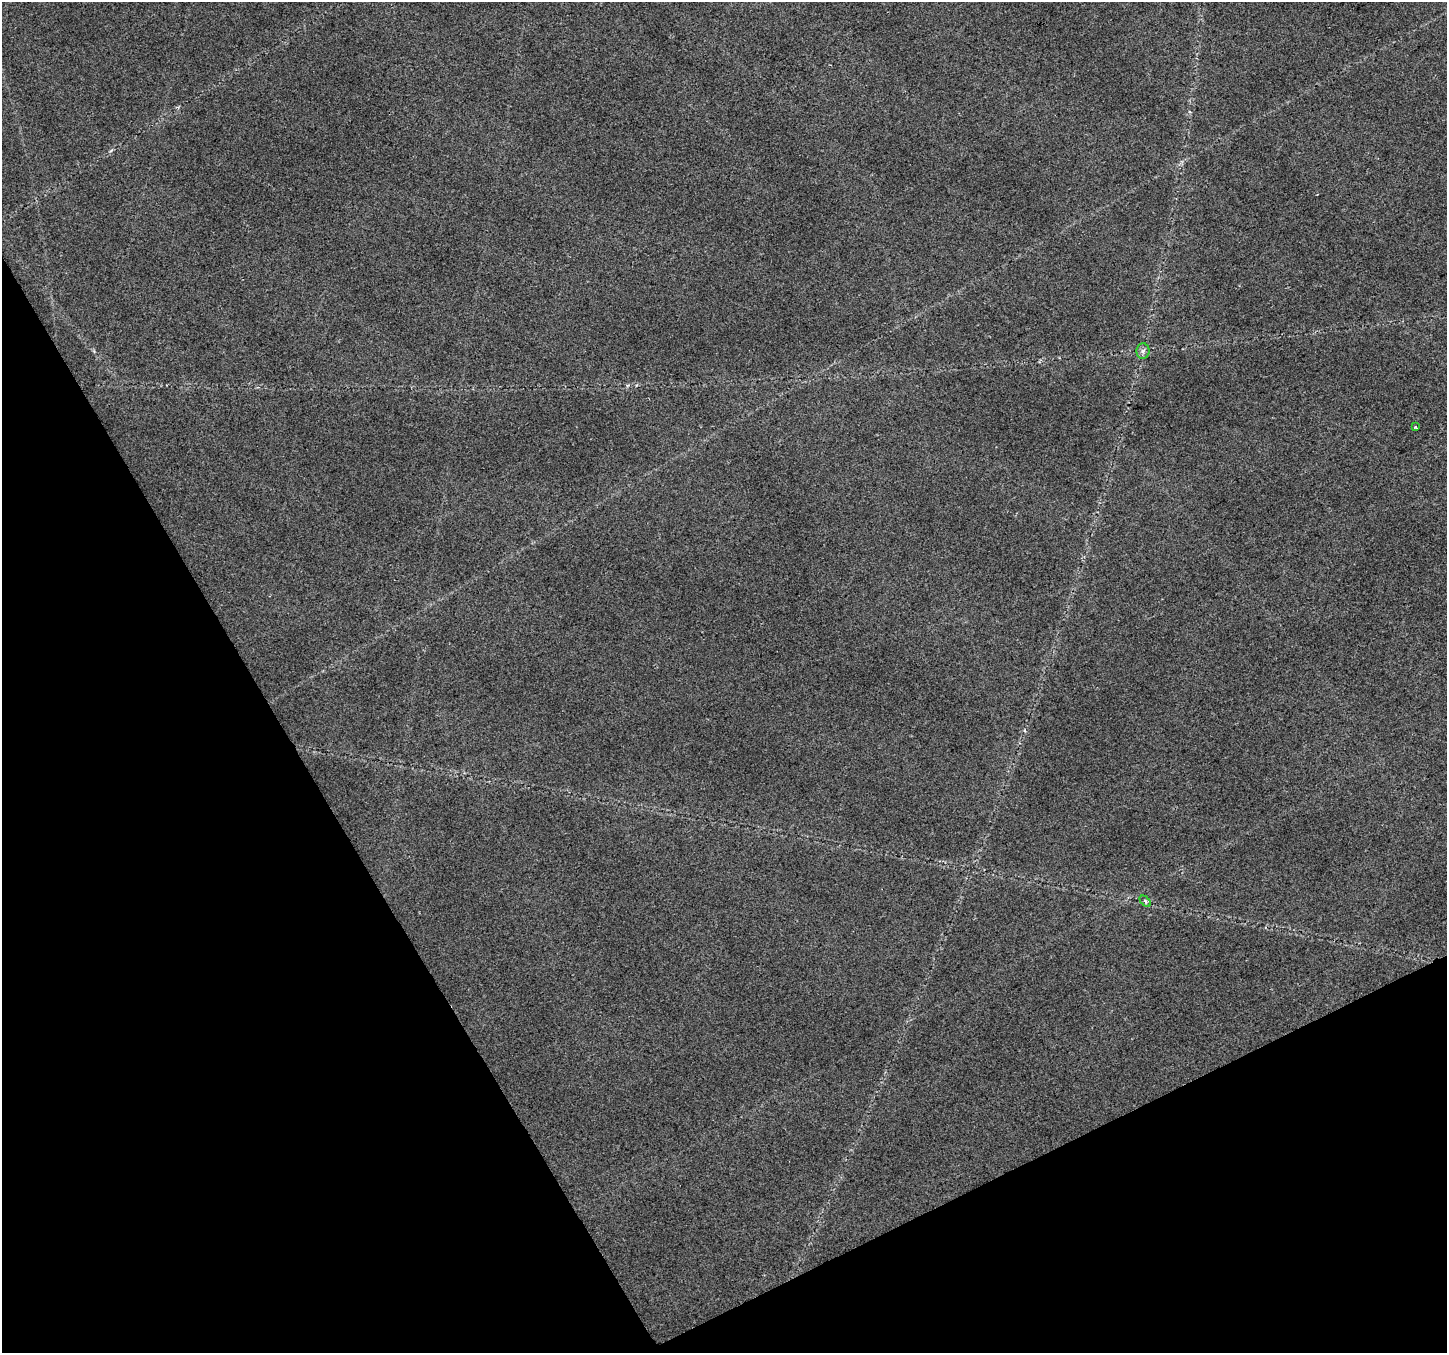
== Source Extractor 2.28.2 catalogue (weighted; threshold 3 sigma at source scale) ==
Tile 14 of 4 x 4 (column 2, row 4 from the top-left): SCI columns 1448-2892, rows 163-1513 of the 5783 x 5668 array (HDU 1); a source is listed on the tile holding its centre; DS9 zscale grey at full resolution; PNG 1449 x 1355 px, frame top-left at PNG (2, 2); each listed source drawn as its Kron ellipse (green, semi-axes under 4 px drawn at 4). Shown black and unused: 27% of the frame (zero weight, under 2 of 3 exposures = <1% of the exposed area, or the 3 px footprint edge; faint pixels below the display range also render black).
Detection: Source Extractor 2.28.2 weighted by HDU 2 'WHT'; one run over the whole footprint, this tile lists its part. Background 0.0539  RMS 0.0093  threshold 0.0421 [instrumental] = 3 sigma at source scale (4.5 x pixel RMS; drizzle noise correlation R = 1.50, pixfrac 1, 0.0396/0.0396 arcsec/px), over >= 5 px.
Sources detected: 3; all 3 listed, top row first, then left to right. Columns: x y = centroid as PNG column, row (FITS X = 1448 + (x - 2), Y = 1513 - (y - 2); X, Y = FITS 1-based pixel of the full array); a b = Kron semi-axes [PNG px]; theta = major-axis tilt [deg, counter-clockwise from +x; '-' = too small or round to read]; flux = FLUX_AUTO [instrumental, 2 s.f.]
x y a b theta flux
1143 351 8 6 89 3.2
1415 427 3 3 - 1.1
1145 901 6 4 -46 2